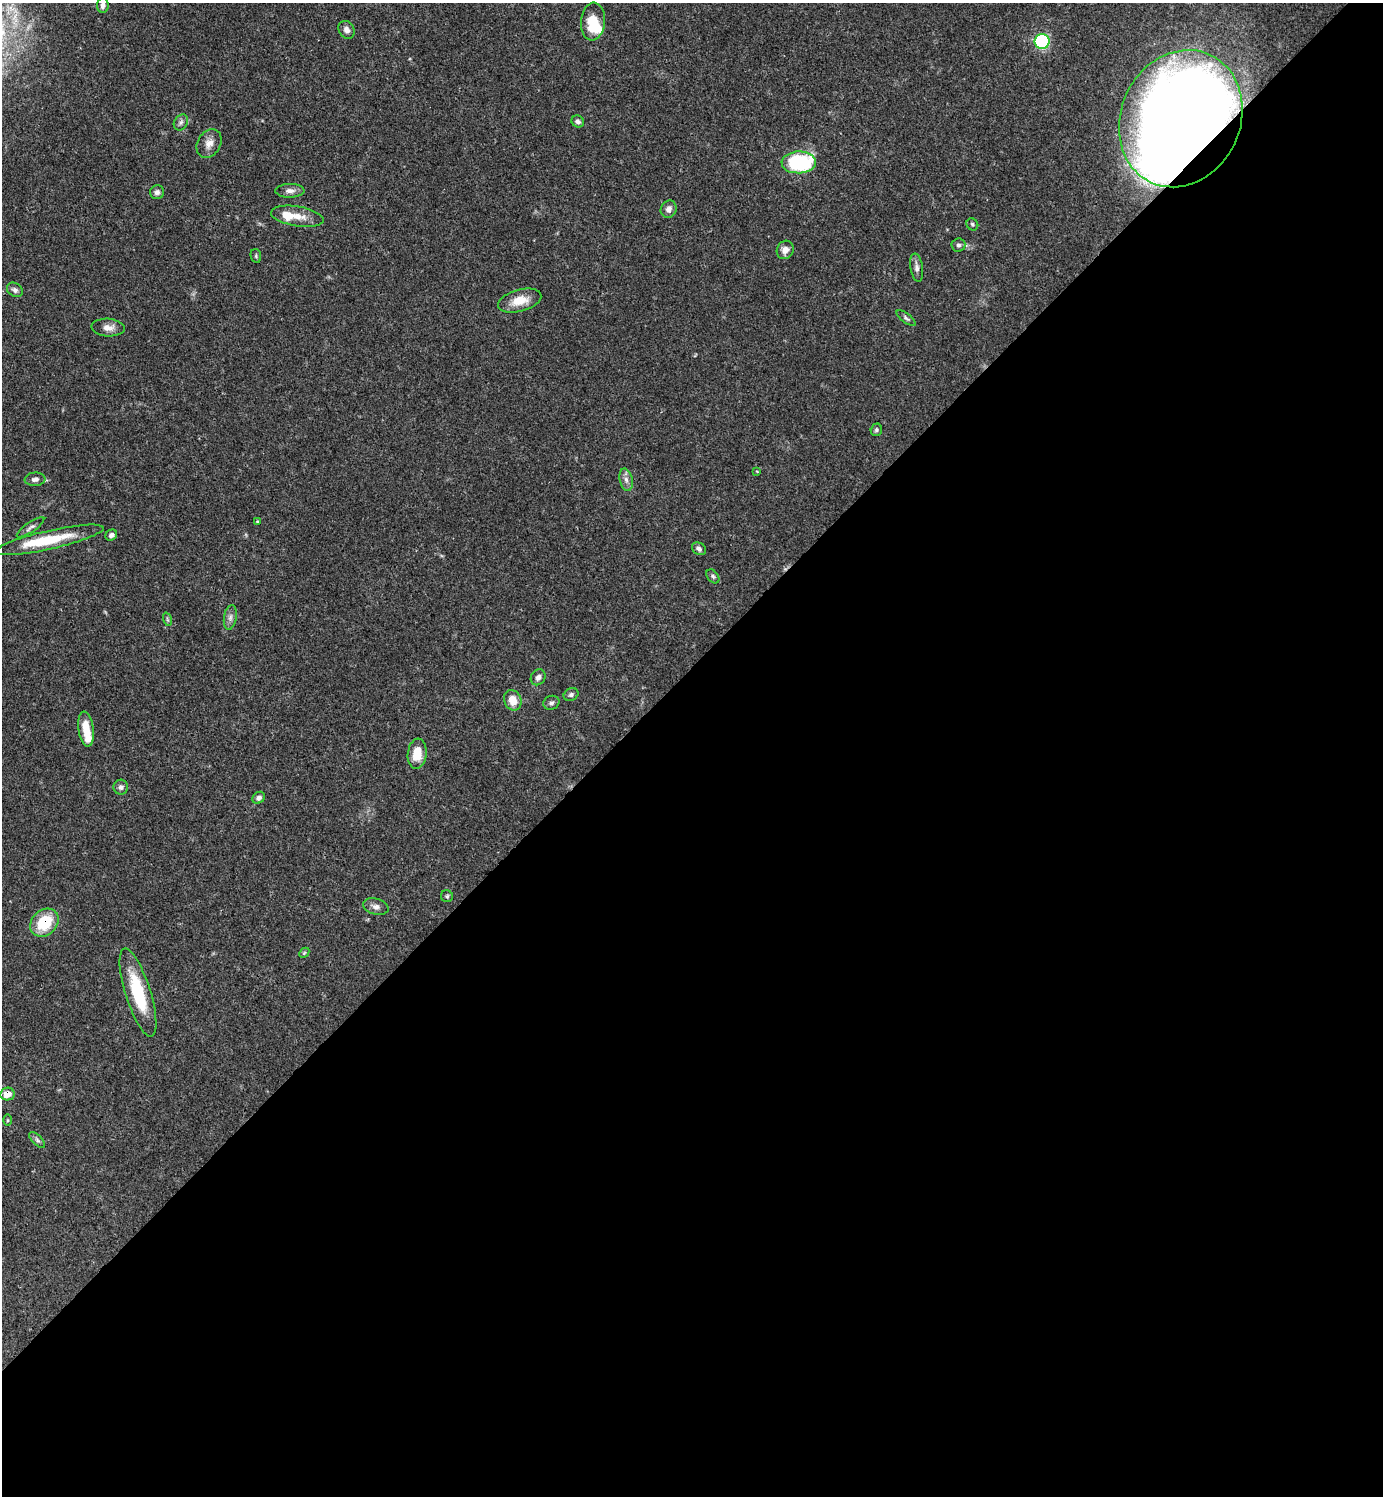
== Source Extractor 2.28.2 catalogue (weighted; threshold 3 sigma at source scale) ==
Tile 15 of 4 x 4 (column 3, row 4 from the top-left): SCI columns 3063-4443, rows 3-1496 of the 5982 x 5983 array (HDU 1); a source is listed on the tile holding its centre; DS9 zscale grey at full resolution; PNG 1385 x 1498 px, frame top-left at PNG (2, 3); each listed source drawn as its Kron ellipse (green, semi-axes under 4 px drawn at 4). Shown black and unused: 55% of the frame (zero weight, under 3 of 4 exposures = <1% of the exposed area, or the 3 px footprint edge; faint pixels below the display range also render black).
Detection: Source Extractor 2.28.2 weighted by HDU 2 'WHT'; one run over the whole footprint, this tile lists its part. Background 0.0384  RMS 0.0027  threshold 0.0119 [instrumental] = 3 sigma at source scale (4.5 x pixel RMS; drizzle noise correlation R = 1.50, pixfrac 1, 0.05/0.05 arcsec/px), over >= 5 px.
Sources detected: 55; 5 inside a brighter listed object's ellipse — not listed separately; the other 50 listed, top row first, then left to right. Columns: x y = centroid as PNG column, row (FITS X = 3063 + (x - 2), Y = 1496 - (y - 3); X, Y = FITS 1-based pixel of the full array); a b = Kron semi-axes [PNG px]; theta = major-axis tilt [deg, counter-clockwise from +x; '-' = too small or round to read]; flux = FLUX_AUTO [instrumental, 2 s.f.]
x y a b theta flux
103 5 7 5 83 1.1
593 22 19 12 84 7.1
346 30 9 7 -56 1.1
1042 41 7 7 - 32
1181 119 70 59 65 470
578 121 6 5 - 0.78
181 122 8 6 57 0.85
209 143 15 11 60 2.3
799 162 17 11 1 26
290 191 14 7 1 1.3
157 192 7 7 - 0.86
669 209 9 7 59 1.3
297 216 26 10 -9 3.9
972 224 6 5 - 0.48
958 245 7 6 - 0.68
785 250 9 8 - 1.9
256 256 7 5 -79 0.43
917 268 14 6 -81 1.3
15 290 8 6 -36 0.86
520 301 22 11 15 4.6
906 318 11 4 -37 0.65
108 328 16 9 -3 2.1
876 430 6 5 - 0.48
757 472 4 2 - 0.2
35 479 10 6 5 1.2
626 480 11 6 -78 1.2
257 521 3 3 - 0.23
31 527 16 5 34 0.95
111 535 6 5 - 0.84
49 540 55 9 13 11
699 549 7 6 - 0.8
713 576 8 5 -50 0.56
230 617 13 6 81 1.2
167 619 7 4 -72 0.39
538 677 8 7 - 1.1
571 695 8 6 25 0.69
513 700 10 8 -66 3.6
551 703 8 6 22 0.72
86 729 17 7 -82 4.5
417 754 15 9 83 4.8
121 787 7 7 - 0.91
259 798 7 5 37 0.81
447 896 6 6 - 0.46
376 907 13 8 -15 1.4
44 923 15 12 42 10
304 953 6 4 45 0.38
138 993 46 12 -73 14
7 1094 7 6 - 3.3
8 1120 6 4 -90 0.31
37 1140 10 4 -45 0.7
Overlapping masked pixels (flux is a lower limit): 3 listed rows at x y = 1181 119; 44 923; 7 1094
Isophote crosses this tile's border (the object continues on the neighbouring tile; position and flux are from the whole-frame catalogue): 1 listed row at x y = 103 5